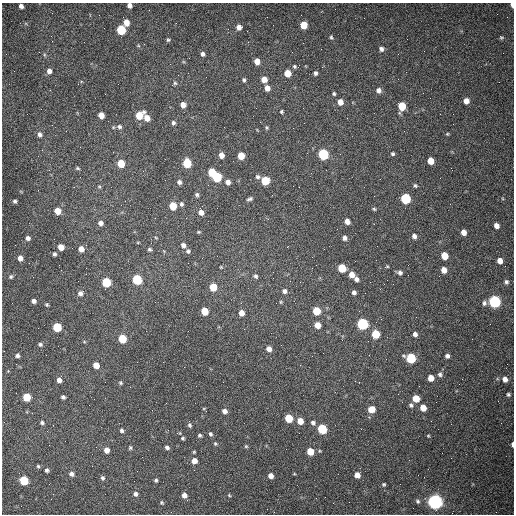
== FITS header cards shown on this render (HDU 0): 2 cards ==
NAXIS1  =                  512 /fastest changing axis
NAXIS2  =                  512 /next to fastest changing axis

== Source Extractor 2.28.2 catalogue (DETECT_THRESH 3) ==
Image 512 x 512 px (HDU 0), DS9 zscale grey, 1 PNG px = 1 image px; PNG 516 x 516 px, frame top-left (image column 1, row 512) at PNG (2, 3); no overlay
Background 1460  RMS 22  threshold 65.3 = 3 sigma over >= 5 px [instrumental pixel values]
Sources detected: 175; all 175 listed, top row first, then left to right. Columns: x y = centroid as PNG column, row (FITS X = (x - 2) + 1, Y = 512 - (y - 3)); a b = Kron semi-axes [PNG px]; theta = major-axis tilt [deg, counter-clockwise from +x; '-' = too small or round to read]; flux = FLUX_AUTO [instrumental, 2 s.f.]
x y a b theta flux
129 5 5 4 - 5700
512 5 4 3 - 12000
21 6 4 4 - 5200
126 22 6 5 - 14000
304 25 6 5 - 32000
239 27 6 5 - 7500
121 30 6 5 - 91000
51 36 3 2 - 1300
331 37 6 5 - 2200
501 37 6 5 - 2300
168 40 5 4 - 2200
381 49 6 5 - 4700
203 54 5 5 - 4600
257 61 5 5 - 12000
294 66 5 5 - 2500
49 71 6 5 - 6500
287 73 5 5 - 22000
315 73 5 4 - 3400
264 79 5 5 - 14000
244 80 5 4 - 2600
175 83 6 5 - 2800
267 88 6 5 - 10000
379 90 6 6 - 6100
105 94 2 2 - 780
334 94 4 4 - 2100
466 101 5 5 - 11000
340 102 6 5 - 12000
183 105 6 5 - 9900
402 106 6 5 - 40000
281 112 4 4 - 2000
101 115 5 5 - 14000
139 115 7 5 44 36000
147 118 6 5 - 15000
173 123 6 5 - 3600
119 127 8 7 - 4800
267 127 5 4 - 2100
293 128 2 2 - 770
39 134 6 5 - 4800
447 134 4 4 - 1500
323 154 6 5 - 150000
393 154 4 4 - 2400
221 155 5 4 - 11000
241 156 5 5 - 23000
430 161 5 5 - 20000
187 163 6 5 - 66000
121 164 5 5 - 33000
77 168 5 4 - 2000
212 172 6 5 - 43000
217 177 6 5 - 110000
258 177 6 5 - 3600
265 180 6 5 - 51000
179 182 5 5 - 4000
228 182 6 5 - 6100
415 185 5 4 - 2100
99 187 6 4 -1 1600
299 187 2 2 - 970
197 195 5 5 - 2900
406 198 6 5 - 110000
250 199 7 4 19 3100
15 201 4 4 - 2900
181 204 5 5 - 3100
173 206 5 5 - 33000
374 209 5 4 - 1900
58 211 5 5 - 22000
201 212 5 5 - 9200
347 221 5 5 - 8400
100 223 5 5 - 5800
496 226 5 5 - 9200
198 232 4 3 - 1600
463 232 5 5 - 11000
414 236 5 4 - 5200
28 238 5 5 - 4800
156 238 5 3 - 1200
345 238 6 5 - 4900
138 242 4 3 - 1100
183 245 6 5 - 5700
61 247 5 5 - 16000
81 249 5 5 - 10000
150 249 5 4 - 2400
188 251 6 5 - 3200
54 254 4 3 - 3000
444 256 5 5 - 25000
20 258 5 5 - 8800
500 261 5 5 - 11000
387 266 5 3 - 1400
221 267 3 3 - 1200
312 268 2 2 - 950
342 268 6 5 - 42000
444 270 5 5 - 11000
400 273 6 5 - 3900
352 275 6 5 - 11000
256 276 6 5 - 3200
11 277 5 5 - 2600
273 278 2 2 - 690
137 279 6 5 - 100000
356 279 5 5 - 5000
106 282 6 5 - 84000
506 282 7 6 - 3800
213 287 6 5 - 37000
284 291 6 6 - 4900
354 292 4 4 - 3700
80 293 6 6 - 5200
34 301 4 4 - 5100
494 301 6 6 - 280000
276 303 3 2 - 1100
484 303 7 6 - 4500
47 304 5 4 - 1800
204 311 5 5 - 32000
316 311 6 5 - 41000
241 313 5 5 - 11000
381 319 2 2 - 930
362 324 6 6 - 200000
317 325 5 5 - 16000
57 327 5 5 - 65000
376 334 6 5 - 50000
415 334 4 4 - 5500
122 339 5 5 - 54000
40 344 5 4 - 2900
269 349 6 5 - 7900
17 355 4 4 - 3600
447 356 4 4 - 4300
411 358 6 5 - 110000
96 365 5 5 - 17000
440 374 6 5 - 3300
431 378 5 5 - 15000
505 379 6 5 - 7900
59 380 6 5 - 7700
120 383 5 4 - 2000
508 394 4 4 - 2600
27 397 5 5 - 47000
63 397 4 4 - 3700
416 398 5 5 - 26000
94 399 2 2 - 610
411 405 6 5 - 3500
204 408 4 3 - 1100
423 408 5 5 - 16000
371 409 6 5 - 22000
225 411 5 5 - 6300
289 418 5 5 - 49000
300 421 5 5 - 17000
42 423 5 5 - 3000
313 423 6 5 - 4400
189 425 7 5 -52 3100
322 429 6 5 - 98000
122 430 5 5 - 3300
210 434 5 4 - 2700
200 435 4 4 - 2400
428 436 4 3 - 1400
183 438 3 3 - 1900
215 444 5 4 - 1900
512 444 5 2 - 4000
246 446 5 4 - 1700
167 447 5 4 - 3700
130 448 5 4 - 2200
106 450 5 5 - 11000
310 451 5 5 - 28000
194 452 4 3 - 1500
194 461 5 5 - 12000
38 466 5 4 - 2000
47 470 4 4 - 3200
72 474 6 5 - 5000
294 474 4 3 - 1100
357 475 5 5 - 13000
271 476 5 5 - 8300
102 478 6 5 - 3100
24 480 6 5 - 72000
156 480 4 3 - 2300
384 484 4 4 - 1800
135 494 5 5 - 4000
184 495 5 5 - 8200
229 495 5 4 - 1500
316 498 2 2 - 3700
417 501 5 5 - 2500
162 502 4 4 - 1900
435 502 6 6 - 710000
At the frame edge (FLAGS 8, measured only in part): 3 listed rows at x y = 129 5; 512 5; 512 444